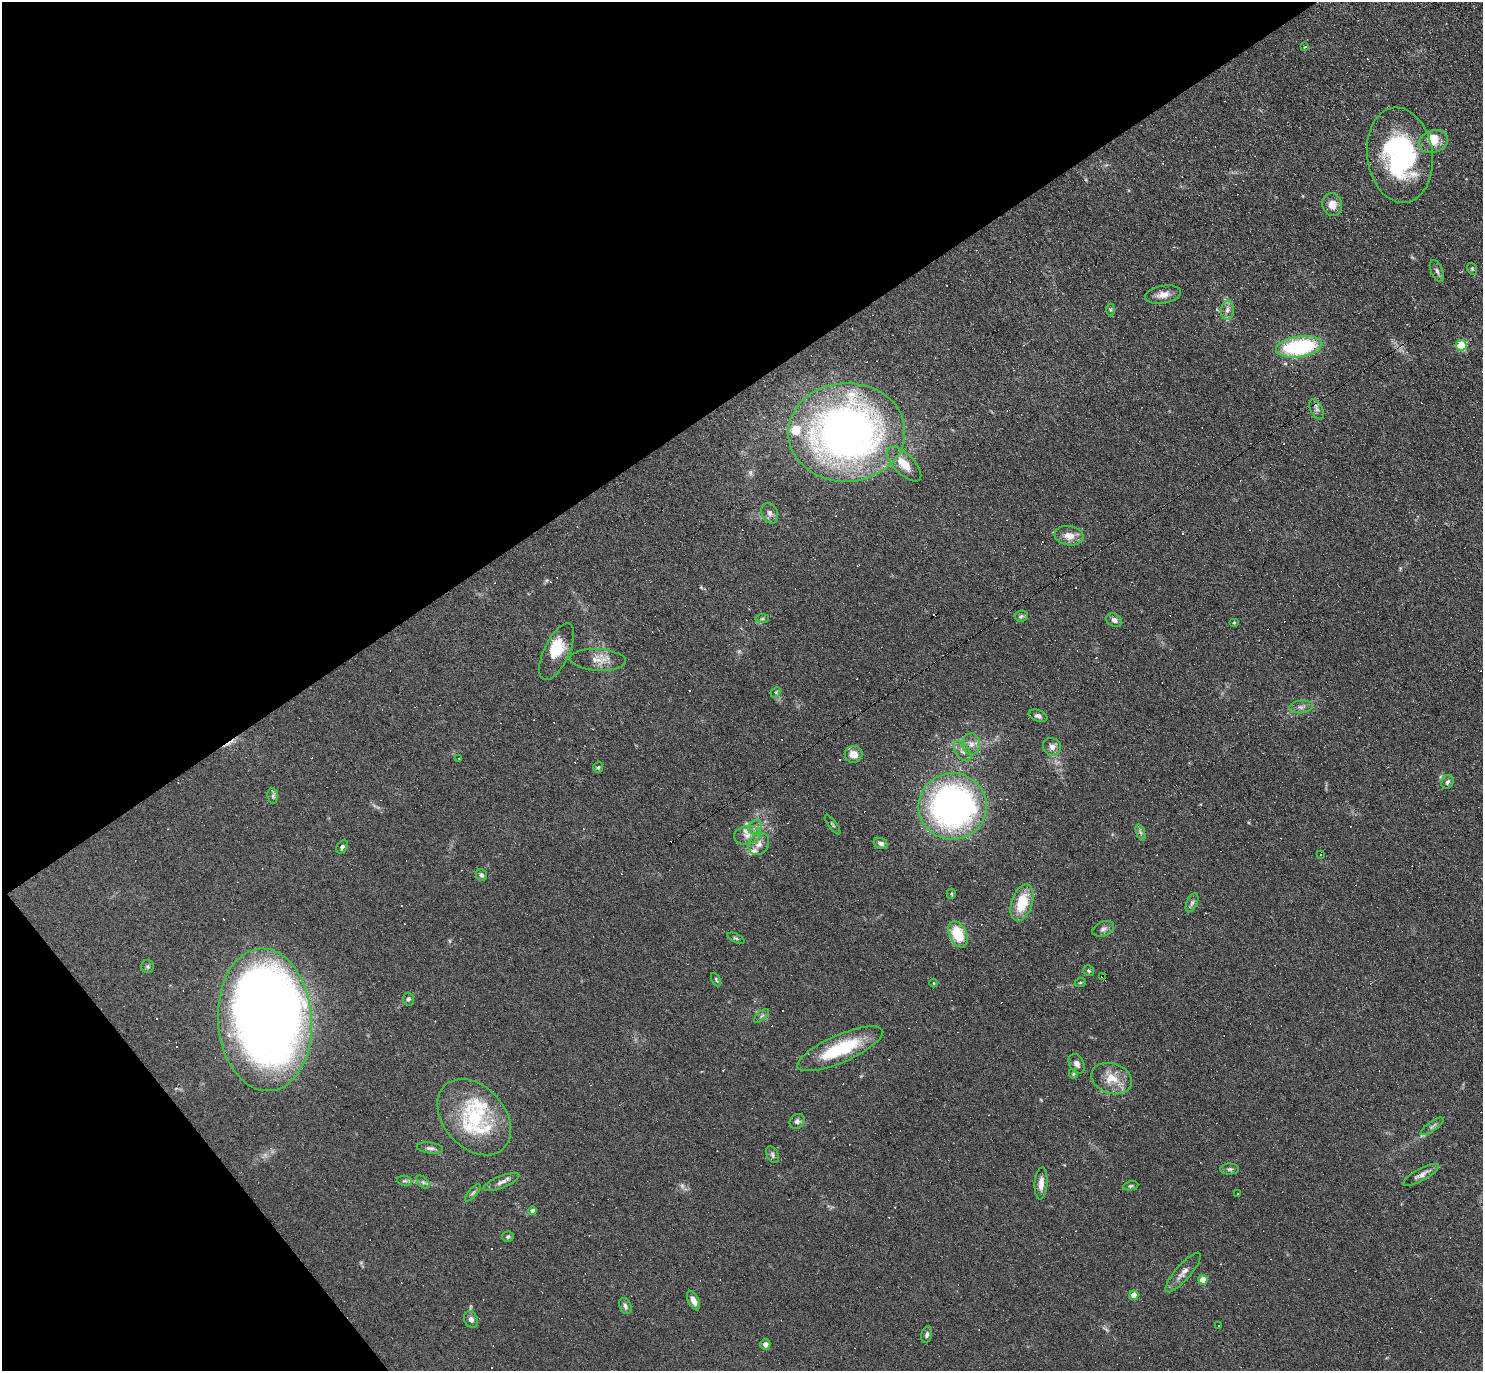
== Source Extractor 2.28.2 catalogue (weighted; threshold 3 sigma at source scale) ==
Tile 5 of 4 x 4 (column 1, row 2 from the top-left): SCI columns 1-1481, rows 2889-4257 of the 5923 x 5919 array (HDU 1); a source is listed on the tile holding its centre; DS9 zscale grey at full resolution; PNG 1485 x 1373 px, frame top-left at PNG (2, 2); each listed source drawn as its Kron ellipse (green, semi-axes under 4 px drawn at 4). Shown black and unused: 34% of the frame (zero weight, under 3 of 6 exposures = <1% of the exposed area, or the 3 px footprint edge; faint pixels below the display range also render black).
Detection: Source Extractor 2.28.2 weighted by HDU 2 'WHT'; one run over the whole footprint, this tile lists its part. Background 0.103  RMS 0.0063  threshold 0.0259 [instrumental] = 3 sigma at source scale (4.09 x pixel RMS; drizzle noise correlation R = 1.36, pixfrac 0.8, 0.05/0.05 arcsec/px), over >= 5 px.
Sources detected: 145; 1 too faint to see at this stretch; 3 inside a brighter object's white glare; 44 cosmic-ray / hot-pixel residue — neither listed nor drawn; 10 inside a brighter listed object's ellipse — not listed separately; the other 87 listed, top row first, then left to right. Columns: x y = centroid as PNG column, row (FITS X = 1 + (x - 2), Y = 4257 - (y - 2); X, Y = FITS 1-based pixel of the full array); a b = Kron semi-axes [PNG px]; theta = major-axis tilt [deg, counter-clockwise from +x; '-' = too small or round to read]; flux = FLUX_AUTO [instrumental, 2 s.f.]
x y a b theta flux
1305 47 3 3 - 1.3
1433 142 15 11 18 6.9
1400 155 48 32 -82 86
1332 205 11 10 - 5.3
1472 269 6 4 -68 0.86
1437 271 12 5 -67 1.8
1163 295 18 9 10 5.4
1110 310 6 4 -89 0.8
1227 310 9 6 80 2.4
1461 345 5 5 - 30
1299 347 23 10 8 63
1317 409 11 6 -61 2.1
847 432 58 49 2 350
904 464 22 10 -45 9.9
770 513 11 7 -65 2.5
1069 536 14 9 -7 6.3
1021 616 7 5 6 1.3
762 619 7 4 1 1
1114 620 8 6 -26 2.5
1234 623 5 3 - 0.55
557 652 31 12 65 14
598 660 28 11 -3 7.4
776 692 6 4 45 0.8
1301 707 12 6 6 2.5
1038 716 10 5 -20 2
971 744 10 9 - 3.5
1052 747 9 8 - 2.9
962 751 12 7 -53 2.7
854 754 9 8 - 5.8
459 759 2 2 - 0.71
598 767 5 5 - 0.96
1447 782 7 5 67 1.6
273 796 8 5 -82 1.2
952 806 34 33 - 210
833 825 12 3 -54 0.82
755 827 7 6 - 2.1
1140 832 8 4 -71 1.3
747 835 13 9 10 4.7
881 843 7 5 -24 2.5
759 844 12 9 55 4.2
342 847 7 5 52 1.4
1321 855 3 2 - 0.42
481 875 6 5 - 1.4
951 894 5 4 - 0.81
1022 903 19 10 72 18
1192 903 10 5 65 1.7
1103 929 11 7 22 2.2
958 934 14 8 -66 20
736 938 9 3 -24 0.93
148 967 6 6 - 1.1
1088 971 5 5 - 0.99
1103 977 3 3 - 3.3
716 980 7 4 -64 0.82
934 983 4 3 - 0.47
1080 983 6 3 19 0.65
408 999 6 5 - 1.3
761 1016 9 4 42 1.3
265 1020 71 47 -86 730
840 1049 46 13 24 37
1077 1064 10 7 -58 2.7
1073 1074 5 4 - 0.72
1112 1079 21 15 -19 11
474 1117 43 30 -48 42
797 1121 8 6 42 1.8
1432 1126 14 4 35 1.6
430 1148 13 5 -7 2
772 1155 9 5 -61 1.4
1230 1169 9 5 0 1.6
1421 1175 20 6 28 3.4
405 1181 7 5 -9 1.3
423 1182 8 4 -45 1.3
501 1182 19 6 22 3.3
1041 1183 16 6 85 4.7
1131 1186 7 4 12 1
473 1193 11 4 48 1.4
1238 1194 2 2 - 0.37
532 1211 4 4 - 2
508 1237 6 5 - 1.2
1183 1272 25 7 49 4.8
1203 1280 4 4 - 11
1134 1295 4 4 - 8.6
693 1301 10 5 -66 3.4
625 1306 8 5 -70 1.6
471 1319 8 6 -62 2.4
1219 1325 3 3 - 3.1
927 1334 8 5 75 1.7
765 1344 5 5 - 2.5
Overlapping masked pixels (flux is a lower limit): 2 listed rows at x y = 952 806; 1103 977